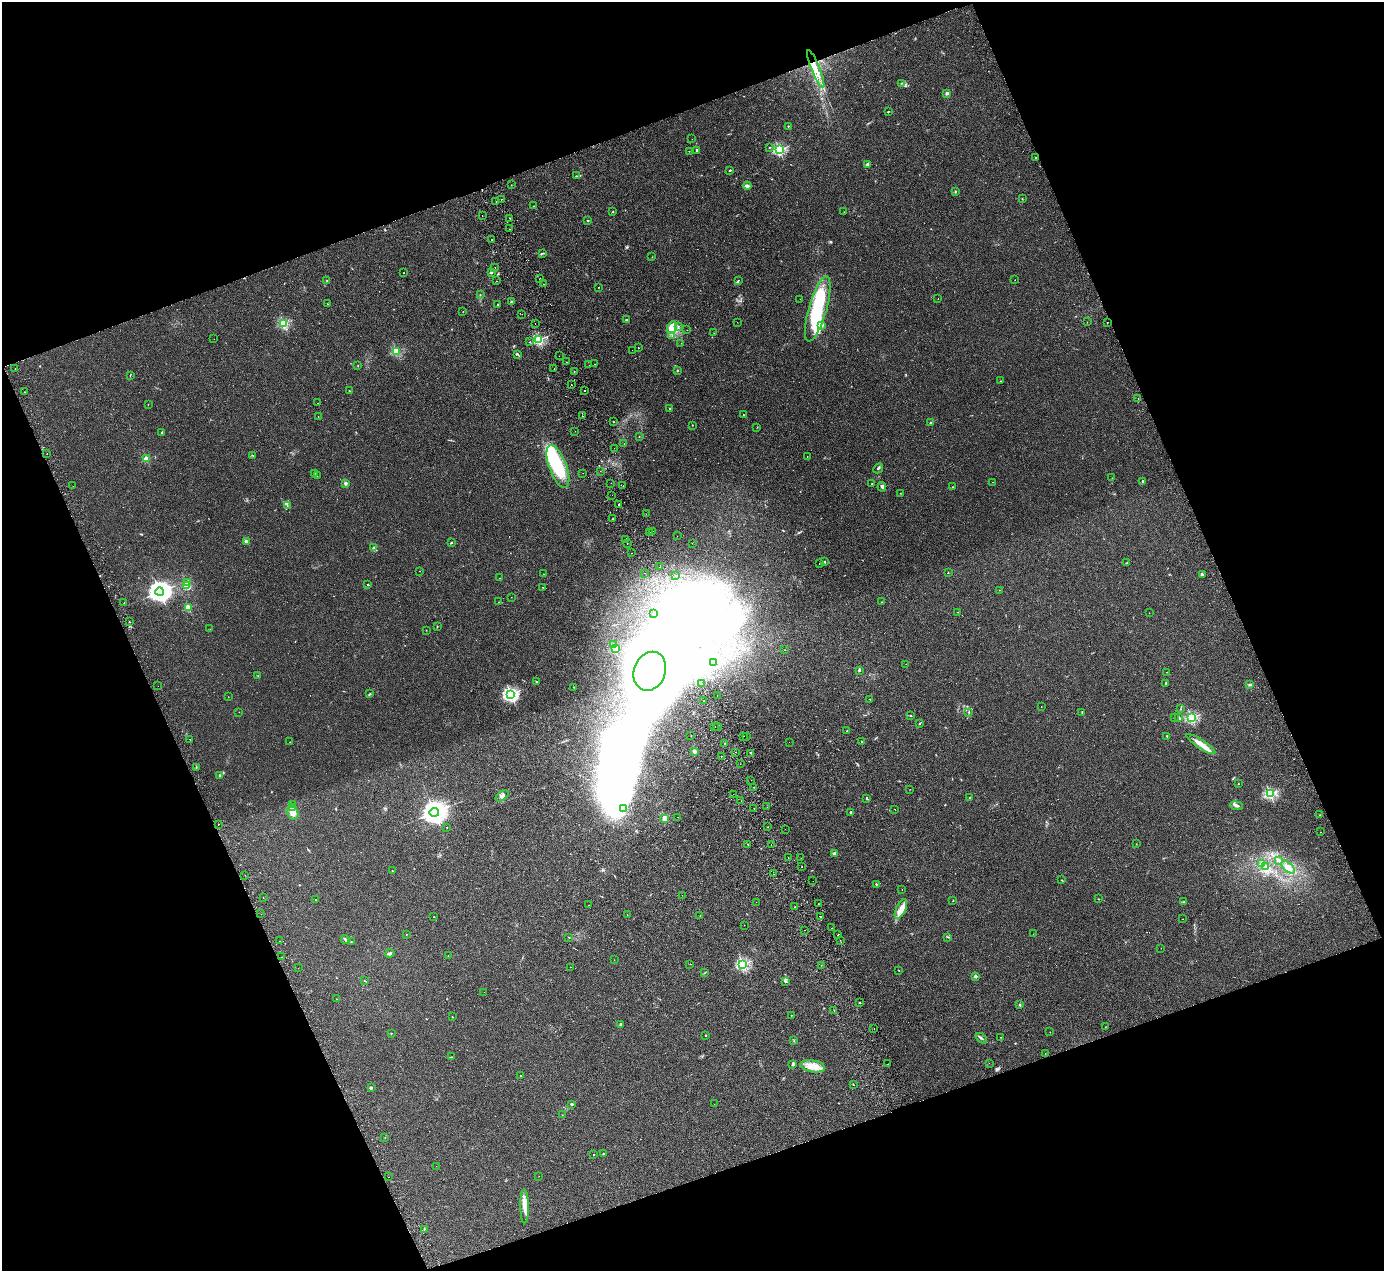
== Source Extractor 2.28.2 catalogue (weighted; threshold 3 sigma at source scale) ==
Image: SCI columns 58-5582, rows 310-5384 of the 5637 x 5567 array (HDU 1 of 3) = the unmasked area's bounding box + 8 px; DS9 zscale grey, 4 x 4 block average (1 PNG px = mean of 4 x 4 image px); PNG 1386 x 1273 px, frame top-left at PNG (2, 2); each listed source drawn as its Kron ellipse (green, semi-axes under 4 px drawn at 4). Shown black and unused: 41% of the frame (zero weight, under 2 of 3 exposures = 3% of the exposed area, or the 3 px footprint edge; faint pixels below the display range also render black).
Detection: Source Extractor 2.28.2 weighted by HDU 2 'WHT'. Background 0.0185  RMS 0.0063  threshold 0.0286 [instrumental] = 3 sigma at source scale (4.5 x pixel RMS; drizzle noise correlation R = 1.50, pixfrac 1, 0.05/0.05 arcsec/px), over >= 5 px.
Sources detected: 403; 2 too faint to see at this stretch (4 x 4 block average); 29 inside a brighter object's white glare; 20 cosmic-ray / hot-pixel residue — neither listed nor drawn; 5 coinciding with a brighter row at this scale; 5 inside a brighter listed object's ellipse — not listed separately; the other 342 listed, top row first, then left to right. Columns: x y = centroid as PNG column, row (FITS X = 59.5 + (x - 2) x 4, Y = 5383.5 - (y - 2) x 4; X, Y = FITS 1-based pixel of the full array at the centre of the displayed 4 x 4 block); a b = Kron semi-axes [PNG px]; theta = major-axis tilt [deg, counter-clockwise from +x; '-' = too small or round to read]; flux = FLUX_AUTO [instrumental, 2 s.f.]
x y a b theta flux
816 69 20 2 -68 36
902 83 2 2 - 1.6
947 93 2 2 - 35
888 112 2 2 - 2.6
788 126 2 2 - 4.8
692 139 2 2 - 1.9
769 147 2 2 - 2.4
697 150 2 2 - 6.1
779 150 2 2 - 500
689 151 2 2 - 1.2
1035 157 2 2 - 3.5
868 165 3 2 - 8.9
730 170 2 2 - 10
576 176 2 2 - 2.7
511 185 2 2 - 0.84
747 186 4 2 - 9.1
955 191 2 2 - 1.9
1022 198 2 2 - 1.1
501 199 2 2 - 1.5
496 201 2 2 - 3
533 206 2 2 - 0.64
613 212 2 2 - 2.3
844 212 2 2 - 0.81
482 215 2 2 - 0.78
510 218 2 2 - 9
588 221 2 2 - 1.5
509 229 2 2 - 13
491 240 2 2 - 8.9
542 253 2 2 - 1.2
652 257 2 2 - 1.1
495 267 2 2 - 0.68
491 272 2 2 - 11
404 273 2 2 - 2
540 278 2 2 - 2.5
738 280 2 2 - 1.7
1015 280 2 2 - 1.1
327 281 2 2 - 1.8
496 281 2 2 - 23
543 284 2 2 - 1.6
598 287 2 2 - 1.8
480 295 2 2 - 1.5
938 298 2 2 - 0.54
800 299 2 2 - 1.1
512 302 3 2 - 3.6
328 304 2 2 - 0.88
498 304 2 2 - 4
818 309 34 9 74 290
463 311 2 2 - 0.72
522 314 2 2 - 1.9
626 320 2 2 - 3.9
737 322 2 2 - 0.46
1087 322 2 2 - 0.76
1107 322 2 2 - 0.91
284 323 2 2 - 340
535 323 2 2 - 3.5
822 325 3 3 - 4.9
678 326 2 2 - 0.93
672 328 6 5 - 22
687 330 2 2 - 1.4
714 333 2 2 - 2
672 335 2 2 - 2.2
214 339 2 2 - 0.7
539 340 2 2 - 360
530 342 2 2 - 2.4
681 343 2 2 - 0.86
639 348 2 2 - 1.2
632 350 2 2 - 0.52
396 351 2 2 - 270
518 354 2 2 - 2.2
559 356 2 2 - 0.57
566 362 2 2 - 2.7
594 364 2 2 - 12
358 365 2 2 - 0.98
589 365 2 2 - 0.72
554 368 2 2 - 1.5
15 369 2 2 - 2.9
574 371 2 2 - 0.88
677 371 2 2 - 1.6
130 375 3 2 - 1.5
1000 381 2 2 - 1.1
571 385 2 2 - 4.7
349 391 2 2 - 2.3
585 391 2 2 - 4.4
25 392 2 2 - 1.3
1138 399 2 2 - 3.5
318 403 2 2 - 1
148 404 2 2 - 1.6
670 408 2 2 - 7.9
743 414 2 2 - 1.3
318 416 2 2 - 0.76
582 416 2 2 - 0.96
613 422 2 2 - 3.4
931 423 3 2 - 3.6
692 425 2 2 - 1.3
757 427 2 2 - 0.85
575 431 2 2 - 1.6
161 432 2 2 - 2.7
639 437 2 2 - 1.3
624 444 2 2 - 0.87
614 448 2 2 - 0.74
47 453 2 2 - 3.4
253 455 2 2 - 1.2
807 457 2 2 - 2.4
146 459 2 2 - 130
558 467 22 8 -69 170
878 468 5 2 - 3.4
600 471 2 2 - 2.4
315 473 2 2 - 2.2
583 473 2 2 - 3
317 476 2 2 - 1.5
1112 478 2 2 - 0.86
1143 481 2 2 - 17
993 482 2 2 - 0.5
345 483 2 2 - 45
611 483 2 2 - 1.5
872 484 2 2 - 6.6
73 486 2 2 - 0.87
623 486 2 2 - 2.6
882 487 5 3 - 7.1
953 487 2 2 - 1.1
900 493 2 2 - 0.96
612 495 2 2 - 0.78
618 504 2 2 - 34
287 505 3 2 - 2.3
646 514 2 2 - 1
613 519 2 2 - 17
653 531 2 2 - 7
649 532 2 2 - 4.9
677 536 2 2 - 0.59
625 540 2 2 - 1.6
246 541 2 2 - 44
451 543 2 2 - 4.1
692 543 2 2 - 0.46
627 544 2 2 - 3.3
373 547 3 2 - 2.7
631 553 2 2 - 1.8
824 562 2 2 - 1.7
1127 563 2 2 - 1.9
819 564 2 2 - 0.56
660 567 2 2 - 1.1
419 571 2 2 - 0.82
644 573 2 2 - 0.85
948 573 2 2 - 2.2
543 574 2 2 - 1.4
1203 574 4 2 - 2.9
676 575 2 2 - 4.6
500 578 2 2 - 0.57
187 583 3 2 - 4.9
368 585 2 2 - 5.5
186 586 3 2 - 4.5
542 587 2 2 - 0.8
999 590 2 2 - 1.8
160 592 4 4 - 3400
511 597 2 2 - 2.6
124 602 2 2 - 1.2
499 602 2 2 - 0.7
882 602 2 2 - 1.3
188 608 2 2 - 150
958 612 2 2 - 2.2
654 613 2 2 - 0.57
1149 613 2 2 - 0.88
129 622 2 2 - 1.5
437 627 2 2 - 1.2
210 629 2 2 - 0.7
426 630 2 2 - 1.3
614 644 2 2 - 1.9
615 648 2 2 - 150
785 650 2 2 - 1.2
714 662 2 2 - 12
906 664 2 2 - 0.77
859 670 4 2 - 3.8
650 671 20 15 68 6100
1167 672 2 2 - 0.84
258 676 2 2 - 0.96
537 682 2 2 - 14
701 683 2 2 - 3.2
1166 683 4 2 - 3.1
1250 685 3 2 - 4.7
158 686 2 2 - 1
574 687 2 2 - 3
370 694 3 2 - 2.5
511 694 2 2 - 840
717 695 2 2 - 0.83
228 697 2 2 - 1.5
870 699 2 2 - 0.88
704 701 2 2 - 2
1041 707 2 2 - 1.1
1181 709 2 2 - 1
239 712 2 2 - 1.4
969 712 2 2 - 2.4
1082 712 3 2 - 2.1
911 716 2 2 - 1.6
1174 718 2 2 - 1.4
1179 718 4 2 - 5.4
1191 718 2 2 - 480
919 724 2 2 - 1.4
715 726 2 2 - 2.7
718 726 2 2 - 1.8
847 731 2 2 - 2.4
691 735 2 2 - 0.8
744 736 2 2 - 1.4
747 736 2 2 - 1.6
1167 736 2 2 - 3
190 739 2 2 - 16
290 742 2 2 - 1.1
789 742 2 2 - 0.52
862 742 2 2 - 1.8
725 743 2 2 - 0.63
1201 744 17 4 -34 34
694 752 2 2 - 47
736 752 2 2 - 1.4
751 753 2 2 - 4.5
721 756 2 2 - 0.84
740 764 2 2 - 0.87
196 767 2 2 - 2.3
220 776 3 2 - 3.8
751 780 2 2 - 2.2
1238 784 2 2 - 3.9
754 787 2 2 - 6.5
910 789 2 2 - 1.6
733 794 2 2 - 1.7
1270 794 2 2 - 500
502 796 7 3 33 10
969 797 2 2 - 1.1
867 798 3 2 - 3.3
741 801 2 2 - 0.57
292 805 2 2 - 19
1236 806 6 3 -7 7.5
767 807 2 2 - 1.2
292 808 2 2 - 44
754 808 2 2 - 8.1
623 809 3 2 - 3.8
895 809 2 2 - 1.4
434 812 5 4 - 5000
851 812 2 2 - 15
293 813 7 5 -65 22
1319 815 2 2 - 1.2
678 817 2 2 - 0.62
665 818 2 2 - 110
218 824 2 2 - 3.5
447 827 2 2 - 2.7
768 827 2 2 - 0.7
785 829 2 2 - 1.1
1321 832 2 2 - 0.7
747 844 2 2 - 6.8
771 844 2 2 - 0.67
1136 844 2 2 - 1
834 853 2 2 - 37
788 858 2 2 - 3.6
801 858 2 2 - 1.8
1279 861 3 2 - 3.9
1262 863 2 2 - 6
1265 866 3 2 - 4.2
802 867 2 2 - 2.6
1288 867 8 4 -42 18
392 871 2 2 - 1.8
774 874 2 2 - 0.9
245 875 2 2 - 0.53
1061 880 3 2 - 1.9
813 881 2 2 - 0.48
876 884 2 2 - 2.6
902 889 2 2 - 0.79
682 895 2 2 - 0.51
263 897 2 2 - 3.8
315 899 2 2 - 1.2
1098 899 2 2 - 1.5
953 901 2 2 - 2
756 902 2 2 - 1
1183 902 3 2 - 2.7
818 904 2 2 - 0.86
588 905 2 2 - 0.76
795 907 2 2 - 3.6
901 909 11 5 65 27
261 914 2 2 - 1.3
627 915 2 2 - 1.9
700 916 2 2 - 1.8
821 916 2 2 - 4.3
434 917 2 2 - 2.5
1183 919 2 2 - 5.5
744 925 2 2 - 0.79
832 928 2 2 - 0.64
805 930 2 2 - 1.3
406 934 2 2 - 0.9
1033 934 2 2 - 1.6
838 935 2 2 - 3.2
569 937 2 2 - 1.7
948 937 3 2 - 3.3
345 940 4 2 - 5.7
840 940 2 2 - 0.69
279 941 2 2 - 1.3
351 942 2 2 - 4.1
1161 948 2 2 - 0.64
390 953 5 3 - 5.7
448 955 2 2 - 1
282 957 2 2 - 1.5
614 960 2 2 - 0.81
690 964 2 2 - 0.84
743 964 2 2 - 640
821 965 2 2 - 0.9
571 967 2 2 - 1
298 968 2 2 - 0.48
899 970 2 2 - 1.7
705 973 2 2 - 1.3
976 976 2 2 - 29
364 981 2 2 - 1.6
786 982 2 2 - 3.3
484 992 2 2 - 0.68
336 999 2 2 - 0.77
859 1003 2 2 - 3.6
1020 1005 3 2 - 2.5
834 1010 2 2 - 1.1
791 1015 2 2 - 2.9
452 1017 2 2 - 2.1
621 1024 2 2 - 17
1105 1027 2 2 - 0.66
874 1028 2 2 - 2.1
1050 1032 2 2 - 0.66
391 1033 2 2 - 1.3
706 1036 2 2 - 1.2
1001 1037 2 2 - 0.89
981 1038 6 2 -39 5.7
794 1041 2 2 - 1.2
1045 1053 2 2 - 0.71
451 1057 2 2 - 1.3
989 1063 2 2 - 1.2
793 1064 3 2 - 5.7
888 1064 2 2 - 1.5
813 1066 12 6 -9 36
521 1076 2 2 - 12
853 1085 2 2 - 0.82
371 1088 3 3 - 4
572 1104 4 2 - 4.1
714 1104 2 2 - 0.82
562 1115 2 2 - 0.83
385 1137 2 2 - 0.77
604 1154 3 2 - 2.6
593 1155 2 2 - 2.6
436 1166 2 2 - 0.51
539 1176 2 2 - 0.86
389 1177 2 2 - 0.69
524 1206 17 3 -89 31
424 1229 2 2 - 1.2
Overlapping masked pixels (flux is a lower limit): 1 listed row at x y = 816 69
Diffuse or blended objects may show on this block-average render without a row.